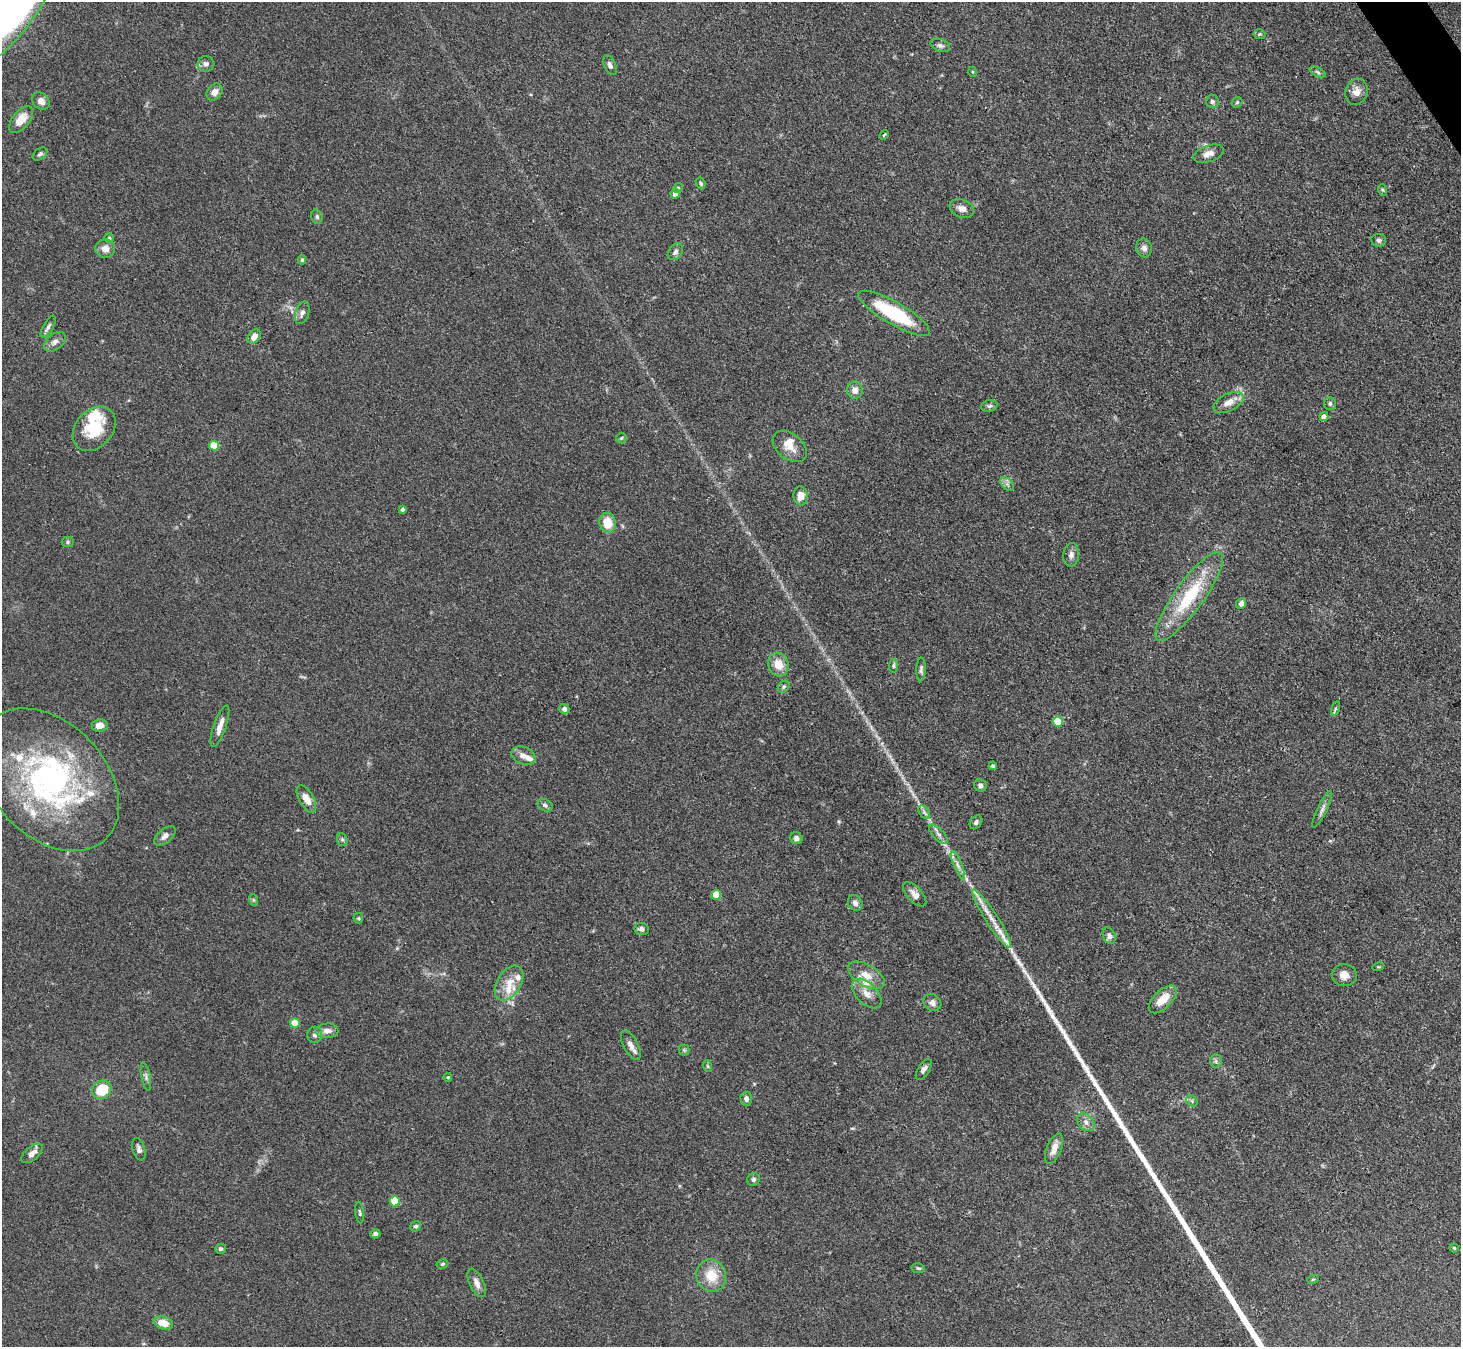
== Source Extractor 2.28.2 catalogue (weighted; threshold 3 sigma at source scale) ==
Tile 10 of 4 x 4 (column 2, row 3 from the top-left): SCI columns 1462-2920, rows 1640-2984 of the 5841 x 5833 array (HDU 1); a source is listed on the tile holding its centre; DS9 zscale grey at full resolution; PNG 1463 x 1349 px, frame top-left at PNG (2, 2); each listed source drawn as its Kron ellipse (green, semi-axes under 4 px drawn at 4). Shown black and unused: <1% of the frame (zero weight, under 3 of 4 exposures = <1% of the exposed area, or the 3 px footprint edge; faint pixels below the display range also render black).
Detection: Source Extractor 2.28.2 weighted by HDU 2 'WHT'; one run over the whole footprint, this tile lists its part. Background 0.0864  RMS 0.0056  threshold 0.0254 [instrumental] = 3 sigma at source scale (4.5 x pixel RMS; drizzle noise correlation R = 1.50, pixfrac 1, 0.05/0.05 arcsec/px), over >= 5 px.
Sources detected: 128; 10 inside a brighter listed object's ellipse — not listed separately; the other 118 listed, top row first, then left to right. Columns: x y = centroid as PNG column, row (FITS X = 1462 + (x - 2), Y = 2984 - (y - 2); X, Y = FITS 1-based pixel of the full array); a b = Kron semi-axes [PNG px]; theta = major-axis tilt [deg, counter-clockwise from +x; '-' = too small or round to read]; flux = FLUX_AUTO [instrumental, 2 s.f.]
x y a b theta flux
15 6 70 22 55 230
1260 34 6 5 - 0.85
940 45 10 6 -20 1.8
206 64 8 7 - 2.1
610 65 10 5 -64 2
973 72 5 3 - 0.5
1318 72 8 4 -28 1.2
214 92 9 7 52 3.6
1357 92 13 11 72 4.5
41 101 9 7 -42 3.6
1212 101 6 6 - 1.5
1237 102 6 4 46 0.8
21 119 16 8 50 7.7
884 135 6 3 45 0.58
40 154 8 5 36 1.4
1208 154 15 8 19 3.9
701 183 6 4 -70 0.83
678 188 5 4 - 0.73
1383 190 6 4 -70 0.72
675 194 5 4 - 3.3
962 209 13 8 -21 3.8
317 217 7 5 -73 1.3
109 238 5 5 - 0.78
1379 240 7 6 - 1.5
1144 248 9 8 - 2.4
105 249 10 9 - 4
675 252 9 6 52 1.8
302 260 4 4 - 0.81
302 313 11 7 73 2.4
894 313 41 11 -30 38
48 327 12 5 60 1.9
254 337 8 5 55 4.2
55 342 12 7 40 2.7
855 390 8 8 - 3.6
1228 402 16 8 26 5.4
1330 403 6 6 - 1.2
989 406 8 6 15 1.3
1324 416 4 4 - 2.5
94 429 25 18 48 22
621 438 5 5 - 0.73
214 446 5 5 - 14
790 446 19 12 -39 6.9
1007 484 8 5 -44 1.7
801 496 9 7 -85 5.8
403 509 4 4 - 1.2
608 523 10 8 -75 10
68 542 6 5 - 0.96
1071 555 12 8 86 2.8
1189 596 54 14 54 36
1241 603 6 5 - 2.3
778 665 12 10 -73 8.3
893 666 7 4 84 0.88
921 669 12 4 89 1.5
784 687 6 5 - 1.1
1335 708 7 4 72 0.99
564 709 5 5 - 2.8
1058 722 5 5 - 14
100 726 8 6 6 4.3
220 726 22 6 71 4.7
523 756 12 8 -21 3.9
993 766 4 4 - 1.2
49 780 82 57 -46 150
980 785 6 6 - 1.6
306 799 15 7 -61 6.2
545 805 8 5 -28 1.4
1322 809 20 5 64 2.8
924 812 7 4 -56 1.5
976 822 7 5 53 1.5
938 834 12 5 -46 2.3
165 836 12 7 41 2.9
796 838 6 5 - 2.1
342 840 6 5 - 1
958 865 15 4 -68 2.7
915 894 15 7 -47 3.8
716 895 5 5 - 12
254 900 6 4 -71 0.77
855 903 8 7 - 2.5
358 918 5 5 - 0.63
992 919 34 6 -57 9
642 929 7 6 - 1.7
1109 936 8 6 -67 2.1
1378 967 5 3 - 0.54
866 975 20 10 -31 8.1
1344 975 12 11 - 4.9
509 983 19 12 58 8.8
867 993 18 10 -46 6
1163 999 17 9 45 8.9
932 1002 9 8 - 2.6
295 1023 5 5 - 12
327 1031 11 7 4 3.4
315 1035 8 7 - 1.8
631 1045 16 7 -62 3.8
684 1050 5 5 - 0.8
1216 1061 6 6 - 1.3
707 1066 6 4 -71 0.72
924 1069 12 5 58 2.1
146 1077 14 4 -79 1.8
448 1077 4 4 - 0.74
102 1090 10 8 34 16
746 1099 7 5 -88 2.1
1192 1101 6 5 - 1.1
1086 1122 10 7 -47 2.6
139 1149 11 6 -73 2.1
1054 1149 16 7 68 4.8
32 1153 13 6 41 3.5
753 1179 6 6 - 1.3
395 1201 5 5 - 15
360 1213 11 3 -83 1.1
416 1226 6 5 - 1.1
375 1234 5 4 - 1.7
1454 1248 4 4 - 0.78
220 1249 5 5 - 1.1
442 1264 6 4 17 0.89
918 1268 6 5 - 0.97
711 1276 16 14 -68 12
1313 1279 6 3 19 0.47
477 1283 15 7 -65 3.5
163 1323 10 6 -17 7.1
Isophote crosses this tile's border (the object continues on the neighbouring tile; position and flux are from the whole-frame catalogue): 1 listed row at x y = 15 6